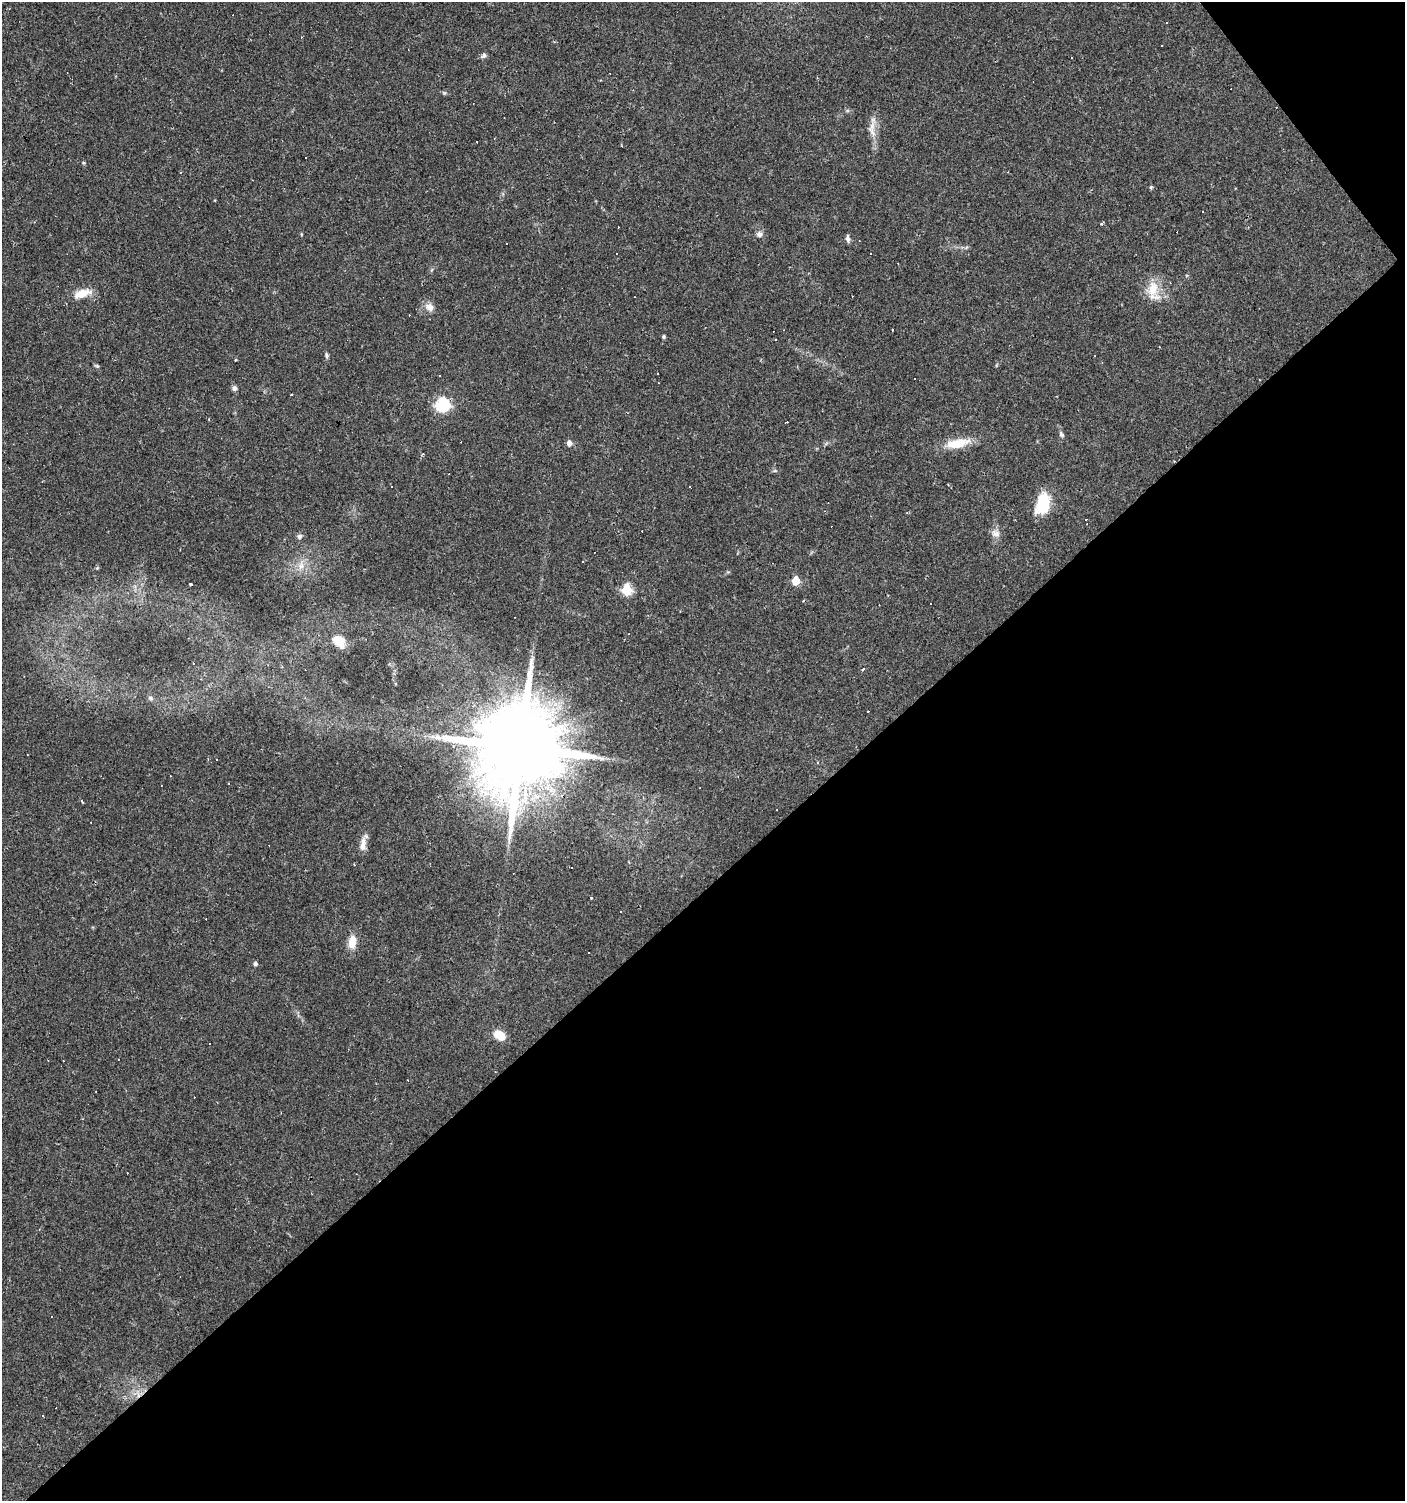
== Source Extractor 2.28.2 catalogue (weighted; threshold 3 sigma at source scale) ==
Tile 12 of 4 x 4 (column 4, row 3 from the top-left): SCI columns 4348-5750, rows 1500-2998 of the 5951 x 5996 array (HDU 1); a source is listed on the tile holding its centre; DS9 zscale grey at full resolution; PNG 1407 x 1503 px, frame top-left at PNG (2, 2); no overlay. Shown black and unused: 42% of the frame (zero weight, under 2 of 3 exposures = <1% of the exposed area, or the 3 px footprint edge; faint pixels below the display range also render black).
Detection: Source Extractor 2.28.2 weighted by HDU 2 'WHT'; one run over the whole footprint, this tile lists its part. Background 0.0314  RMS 0.0036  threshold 0.0161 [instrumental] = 3 sigma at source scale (4.5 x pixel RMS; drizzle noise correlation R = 1.50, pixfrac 1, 0.0396/0.0396 arcsec/px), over >= 5 px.
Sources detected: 117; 53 cosmic-ray / hot-pixel residue — not listed; the other 64 listed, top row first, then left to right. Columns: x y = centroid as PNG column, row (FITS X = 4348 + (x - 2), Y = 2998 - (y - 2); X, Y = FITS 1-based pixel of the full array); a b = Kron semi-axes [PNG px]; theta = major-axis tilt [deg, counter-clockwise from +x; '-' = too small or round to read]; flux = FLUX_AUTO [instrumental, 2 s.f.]
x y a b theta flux
1166 23 3 2 - 0.53
1162 45 3 2 - 0.36
484 55 8 6 57 0.94
1072 57 3 3 - 0.43
444 93 6 5 - 0.52
872 129 28 10 -88 4.3
1151 187 5 4 - 0.48
1101 224 5 3 - 0.42
301 234 5 3 - 0.3
759 234 8 8 - 1.3
848 239 9 5 -81 1.2
506 244 3 2 - 0.31
870 253 2 2 - 0.3
431 270 6 4 70 0.46
1153 289 23 16 75 7.6
82 293 21 9 17 5.7
430 307 13 10 -34 2.5
663 337 4 4 - 0.65
327 355 8 5 -81 0.74
1094 356 3 2 - 0.34
235 360 3 3 - 0.29
97 366 7 4 -44 0.55
1259 380 3 2 - 0.26
658 383 2 2 - 0.25
234 389 6 6 - 1.1
292 394 3 2 - 0.45
442 405 6 6 - 58
787 422 3 3 - 2
1061 434 9 5 -61 0.89
569 443 6 5 - 2.1
958 443 30 10 11 8.6
391 487 2 2 - 0.23
690 487 3 2 - 0.48
1043 504 23 14 76 13
996 533 13 11 -23 2.2
300 536 7 6 - 0.91
583 561 3 2 - 0.25
301 566 12 9 77 3
796 581 6 5 - 12
191 584 3 3 - 1.9
627 590 6 5 - 28
930 603 2 2 - 0.29
629 634 3 2 - 0.29
339 641 19 13 -47 5.5
193 663 3 2 - 0.29
863 669 3 3 - 0.8
150 698 8 6 -34 0.93
520 748 23 20 -68 6700
27 754 3 2 - 0.35
217 760 3 3 - 0.59
818 763 4 4 - 0.52
537 796 8 7 - 2.5
82 801 3 2 - 0.63
363 844 20 7 80 3
571 867 2 2 - 0.25
591 898 3 3 - 1.9
621 912 3 2 - 0.55
352 942 17 9 82 4.7
588 953 3 2 - 0.27
255 964 5 4 - 0.93
499 1035 10 7 -32 8.3
118 1059 3 2 - 0.22
138 1394 11 5 -69 1.8
43 1416 3 2 - 0.58
Overlapping masked pixels (flux is a lower limit): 2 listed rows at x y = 520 748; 138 1394
Unlisted compact peaks at least as high as the median listed source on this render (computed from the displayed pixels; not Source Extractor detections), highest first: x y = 97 568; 84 163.